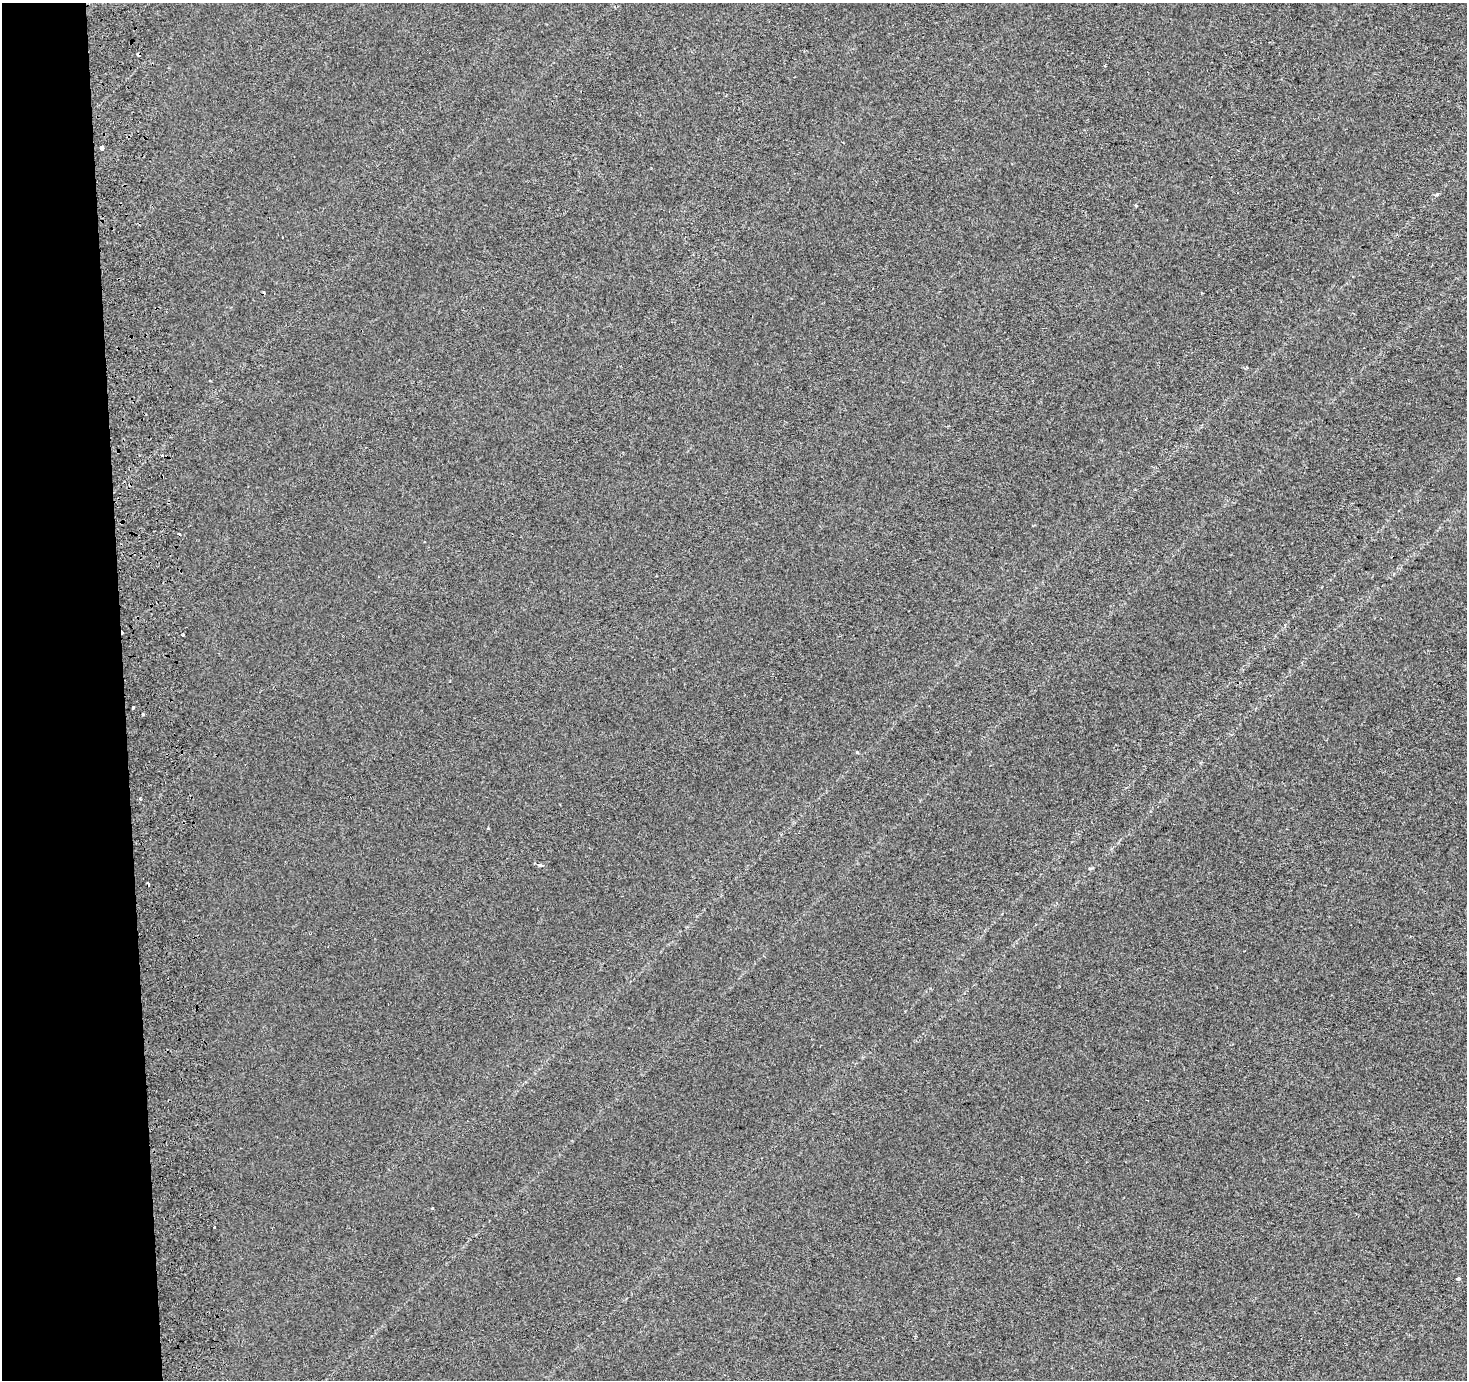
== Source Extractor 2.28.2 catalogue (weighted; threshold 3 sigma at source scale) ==
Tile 4 of 3 x 3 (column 1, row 2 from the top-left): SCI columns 1-1465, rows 1378-2755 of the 4459 x 4133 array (HDU 1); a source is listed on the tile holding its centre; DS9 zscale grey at full resolution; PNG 1469 x 1382 px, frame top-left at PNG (2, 3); no overlay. Shown black and unused: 8% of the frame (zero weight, under 2 of 3 exposures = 3% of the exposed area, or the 3 px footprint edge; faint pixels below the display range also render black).
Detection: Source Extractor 2.28.2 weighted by HDU 2 'WHT'; one run over the whole footprint, this tile lists its part. Background 0.00112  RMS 0.0055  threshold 0.0247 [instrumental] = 3 sigma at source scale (4.5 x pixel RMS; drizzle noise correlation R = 1.50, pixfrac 1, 0.0396/0.0396 arcsec/px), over >= 5 px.
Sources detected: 17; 6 cosmic-ray / hot-pixel residue — not listed; the other 11 listed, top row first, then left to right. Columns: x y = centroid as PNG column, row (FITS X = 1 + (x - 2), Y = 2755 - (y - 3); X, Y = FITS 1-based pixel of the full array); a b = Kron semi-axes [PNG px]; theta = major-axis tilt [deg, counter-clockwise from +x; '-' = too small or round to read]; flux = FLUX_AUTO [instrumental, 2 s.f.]
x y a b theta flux
102 148 4 3 - 5.8
1437 195 3 3 - 1.3
1136 205 4 3 - 0.78
183 635 3 3 - 1.1
133 708 3 3 - 2.8
142 715 3 3 - 3.7
857 753 3 3 - 1.4
141 799 3 3 - 1.6
540 865 4 3 - 1
214 1227 3 3 - 1.1
1458 1279 4 3 - 1.1